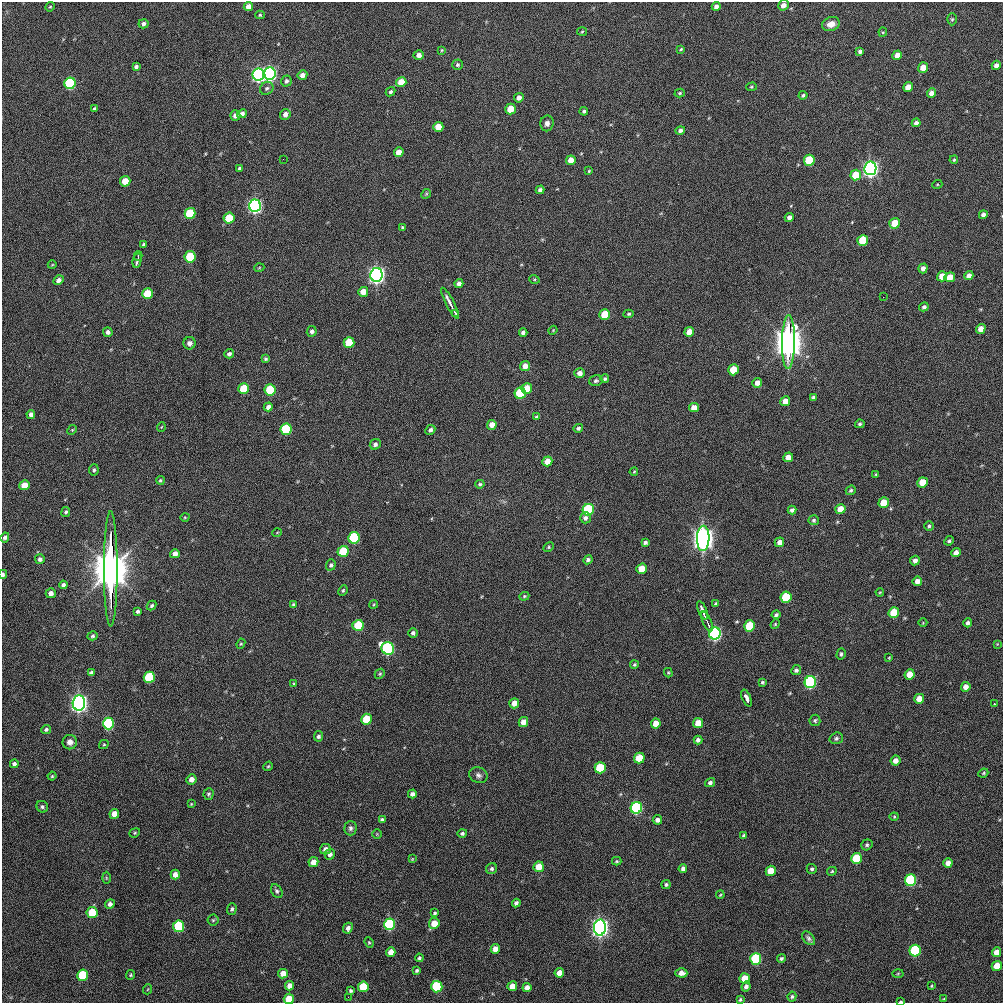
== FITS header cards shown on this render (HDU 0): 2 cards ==
NAXIS1  =                 1001
NAXIS2  =                 1001

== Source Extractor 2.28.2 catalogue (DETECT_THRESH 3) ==
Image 1001 x 1001 px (HDU 0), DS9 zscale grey, 1 PNG px = 1 image px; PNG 1005 x 1005 px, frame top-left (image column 1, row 1001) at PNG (2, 2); each listed source drawn as its Kron ellipse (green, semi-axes under 4 px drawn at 4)
Background 389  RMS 16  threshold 47.1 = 3 sigma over >= 5 px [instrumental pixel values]
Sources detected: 303; all 303 listed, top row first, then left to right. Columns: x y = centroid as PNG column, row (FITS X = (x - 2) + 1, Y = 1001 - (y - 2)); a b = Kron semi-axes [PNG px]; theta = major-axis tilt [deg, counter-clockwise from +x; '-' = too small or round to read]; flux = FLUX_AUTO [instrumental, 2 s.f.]
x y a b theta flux
783 5 5 5 - 6.7e+03
716 6 4 4 - 3.5e+03
50 7 5 4 - 1.3e+03
248 7 5 4 - 7.9e+03
260 15 5 4 - 1.3e+03
952 19 6 5 - 1.6e+03
144 24 5 4 - 3.1e+03
831 24 9 7 20 9.4e+03
582 32 5 3 - 1.1e+03
883 32 4 4 - 1.1e+03
681 49 4 3 - 1.3e+03
442 50 4 3 - 1.1e+03
860 52 4 4 - 2.6e+03
419 55 5 4 - 5.2e+03
897 55 5 4 - 9.0e+03
458 65 5 5 - 2.1e+03
996 65 5 4 - 5.0e+03
136 67 4 3 - 2.6e+03
923 68 5 5 - 1.3e+04
270 73 6 6 - 4.7e+05
258 75 6 6 - 5.2e+05
302 75 5 4 - 7.0e+03
286 81 5 5 - 2.8e+03
401 82 5 5 - 2.0e+04
70 83 6 5 - 1.9e+05
751 87 5 4 - 1.3e+03
908 87 5 4 - 1.1e+04
267 88 7 6 - 2.6e+03
391 92 5 4 - 2.1e+03
680 93 5 4 - 1.4e+03
932 93 5 4 - 7.9e+03
803 95 4 4 - 1.8e+03
519 98 5 4 - 5.9e+03
94 109 4 3 - 1.8e+03
510 109 5 5 - 2.2e+04
584 111 4 3 - 2.0e+03
242 114 5 4 - 4.7e+03
285 114 5 5 - 5.8e+03
235 116 5 5 - 4.5e+03
547 123 8 6 80 3.9e+03
916 123 4 4 - 3.8e+03
438 127 5 5 - 1.7e+04
680 131 5 4 - 3.2e+03
399 152 5 4 - 9.8e+03
283 159 2 2 - 5.6e+03
571 160 5 4 - 1.0e+04
809 160 5 5 - 5.7e+04
954 160 4 3 - 1.3e+03
239 168 4 3 - 1.7e+03
870 168 7 6 - 9.1e+05
589 171 3 3 - 1.1e+03
856 175 5 5 - 2.9e+04
125 181 5 5 - 1.8e+04
937 185 5 3 - 9.5e+02
540 190 4 4 - 3.2e+03
426 194 5 4 - 1.3e+03
255 206 6 6 - 5.7e+05
190 213 5 5 - 6.0e+04
983 215 4 4 - 3.7e+03
229 218 5 5 - 3.3e+04
789 218 4 4 - 4.2e+03
895 223 5 5 - 3.0e+04
402 227 3 3 - 1.1e+03
863 240 5 5 - 4.3e+04
143 244 3 2 - 1.2e+03
138 256 5 2 - 2.2e+03
190 257 5 5 - 6.7e+04
137 260 7 3 78 4.1e+03
52 265 4 3 - 8.1e+02
259 268 5 3 - 9.0e+02
923 268 5 4 - 4.6e+03
376 275 7 6 - 9.5e+05
942 276 5 5 - 1.5e+04
969 276 5 4 - 6.4e+03
950 277 5 5 - 1.5e+04
534 279 5 3 - 1.1e+03
59 280 5 4 - 4.3e+03
459 283 4 4 - 4.4e+03
363 292 5 5 - 1.2e+04
147 294 5 5 - 3.5e+04
883 297 2 2 - 1.1e+04
450 303 17 3 -63 6.7e+03
924 307 5 4 - 2.5e+03
456 313 3 3 - 4.6e+03
629 314 5 4 - 1.7e+03
605 315 5 5 - 3.6e+04
981 329 5 4 - 8.6e+03
553 330 4 3 - 9.6e+02
312 331 5 5 - 3.3e+03
108 332 5 4 - 3.4e+03
523 332 4 4 - 3.4e+03
689 332 5 4 - 1.2e+04
788 342 27 6 89 5.5e+06
189 343 6 6 - 4.1e+03
349 343 5 5 - 4.3e+04
229 354 5 4 - 2.8e+03
266 359 4 3 - 1.6e+03
525 366 5 4 - 8.3e+03
733 370 5 5 - 2.7e+04
580 373 5 4 - 5.4e+03
605 379 4 4 - 1.8e+03
596 381 6 5 - 2.6e+03
757 383 5 4 - 5.9e+03
244 388 5 5 - 4.5e+04
527 388 5 5 - 1.7e+04
270 390 5 5 - 6.9e+04
520 393 6 5 - 9.2e+04
813 397 4 3 - 2.4e+03
785 401 5 4 - 8.8e+03
268 407 4 4 - 5.2e+03
694 407 5 4 - 9.7e+03
31 414 4 4 - 4.6e+03
537 417 3 3 - 1.8e+03
860 424 5 4 - 1.9e+03
492 425 5 4 - 8.1e+03
161 427 5 3 - 8.2e+02
578 428 5 4 - 2.0e+03
286 429 6 5 - 9.8e+04
72 430 5 4 - 1.2e+03
430 430 5 4 - 2.9e+03
375 444 6 5 - 3.1e+03
788 457 5 4 - 9.5e+03
547 461 5 5 - 1.0e+04
94 470 5 5 - 2.0e+03
634 472 4 3 - 1.0e+03
876 474 4 3 - 1.1e+03
160 480 4 4 - 1.4e+03
922 482 5 5 - 2.1e+04
480 484 4 3 - 1.5e+03
24 485 5 5 - 1.4e+04
851 490 5 4 - 2.0e+03
884 503 5 5 - 2.5e+04
840 509 5 5 - 1.5e+04
588 510 6 5 - 1.2e+05
792 510 4 4 - 3.1e+03
66 512 5 4 - 1.9e+03
185 517 4 3 - 9.1e+02
585 518 5 5 - 3.4e+03
814 520 5 5 - 1.8e+03
929 526 5 5 - 1.9e+03
277 533 5 3 - 8.1e+02
5 537 5 4 - 2.4e+03
354 538 6 5 - 1.2e+05
703 538 12 6 88 2.4e+06
949 541 5 4 - 1.8e+03
645 542 4 3 - 2.4e+03
779 542 5 4 - 6.3e+03
549 547 6 4 28 1.5e+03
343 551 6 5 - 5.9e+04
956 553 5 4 - 6.1e+03
175 554 5 4 - 6.5e+03
40 559 5 5 - 2.8e+03
588 560 5 4 - 2.6e+03
915 560 5 4 - 4.5e+03
331 565 5 4 - 2.3e+03
111 569 58 7 -90 1.2e+07
642 569 5 5 - 2.1e+04
3 575 4 3 - 2.9e+03
917 581 5 4 - 6.5e+03
63 585 4 4 - 3.1e+03
343 590 5 3 - 1.5e+03
880 592 4 3 - 1.0e+03
51 593 5 5 - 5.4e+03
524 596 5 4 - 1.4e+03
786 597 5 5 - 5.8e+04
374 604 4 3 - 1.1e+03
716 604 4 3 - 1.6e+03
294 605 4 4 - 2.0e+03
152 606 5 4 - 2.0e+03
702 610 10 3 -69 4.1e+03
138 611 4 3 - 2.3e+03
894 613 5 5 - 3.8e+04
776 615 4 3 - 2.3e+03
707 621 10 2 -66 4.3e+03
923 623 4 3 - 7.9e+02
968 623 4 4 - 3.3e+03
775 624 5 4 - 1.2e+03
358 625 5 5 - 5.7e+04
750 626 5 5 - 5.6e+04
413 633 5 4 - 2.9e+03
715 633 6 6 - 4.3e+05
93 636 5 4 - 2.0e+03
241 644 5 4 - 1.3e+03
997 644 4 4 - 9.2e+02
388 648 6 6 - 3.1e+05
841 654 6 4 73 2.1e+03
889 658 4 3 - 8.4e+02
634 665 4 4 - 1.5e+03
796 670 5 4 - 2.5e+03
91 673 4 4 - 2.7e+03
668 673 5 4 - 1.1e+03
380 674 5 4 - 1.5e+03
910 675 5 5 - 1.6e+04
149 677 6 5 - 9.3e+04
762 682 3 3 - 1.5e+03
810 682 6 5 - 2.2e+05
294 684 4 3 - 1.1e+03
966 687 5 4 - 7.1e+03
747 698 9 3 -68 6.7e+03
919 699 5 5 - 1.3e+04
79 703 7 6 - 1.2e+06
514 703 5 5 - 9.1e+03
994 704 3 3 - 1.2e+03
367 719 5 5 - 3.9e+04
815 720 6 5 - 1.8e+03
523 722 5 5 - 9.0e+03
109 723 6 5 - 1.2e+05
698 723 5 5 - 1.9e+04
656 724 5 5 - 1.1e+04
46 729 5 4 - 2.1e+03
318 736 5 4 - 2.6e+03
836 738 7 5 18 2.6e+03
698 740 4 4 - 3.5e+03
70 742 7 7 - 5.3e+03
104 744 5 4 - 1.2e+03
639 758 5 5 - 3.1e+04
895 761 5 5 - 6.4e+03
14 764 4 4 - 3.4e+03
268 766 5 4 - 1.2e+03
600 768 5 5 - 5.9e+04
983 773 5 4 - 1.3e+03
478 775 9 7 -23 3.9e+03
52 776 4 4 - 1.2e+03
191 779 5 5 - 6.6e+03
710 783 5 4 - 3.1e+03
209 794 6 5 - 2.2e+03
412 794 4 4 - 4.0e+03
191 804 4 3 - 9.3e+02
42 807 6 5 - 2.1e+03
636 808 6 5 - 2.3e+05
114 814 5 5 - 1.0e+04
894 817 4 4 - 1.1e+03
382 820 4 4 - 2.9e+03
657 820 4 4 - 4.1e+03
350 828 7 6 - 3.0e+03
135 833 5 4 - 1.3e+03
462 833 5 4 - 2.2e+03
377 834 5 5 - 1.3e+03
744 836 4 4 - 2.5e+03
867 845 6 5 - 1.9e+03
325 849 5 5 - 4.9e+03
330 854 5 5 - 3.8e+03
856 858 5 5 - 5.7e+04
412 859 4 3 - 8.3e+02
617 861 5 3 - 1.3e+03
313 862 5 5 - 1.0e+04
948 863 5 4 - 6.0e+03
539 867 5 5 - 1.9e+04
683 868 4 4 - 3.8e+03
492 869 6 5 - 2.5e+03
812 869 5 5 - 2.0e+03
771 871 5 5 - 2.2e+04
832 871 5 3 - 1.2e+03
175 874 5 4 - 6.7e+03
106 878 6 4 -89 1.3e+03
911 880 6 5 - 1.6e+05
666 884 4 4 - 1.9e+03
277 891 7 5 -58 2.4e+03
720 895 4 3 - 9.0e+02
516 903 4 4 - 3.3e+03
110 904 5 4 - 4.0e+03
232 909 6 4 72 2.3e+03
92 913 5 5 - 4.3e+04
435 913 4 3 - 1.6e+03
213 920 5 5 - 1.6e+03
434 923 5 5 - 1.5e+04
390 924 6 5 - 1.7e+05
179 926 6 5 - 1.0e+05
348 928 5 4 - 4.0e+03
600 928 8 6 87 1.3e+06
809 938 8 5 -50 2.7e+03
369 942 5 4 - 1.2e+03
495 949 5 4 - 7.8e+03
915 951 6 5 - 1.3e+05
391 952 5 4 - 9.3e+03
996 952 5 4 - 8.8e+03
419 958 4 3 - 1.7e+03
781 958 4 4 - 2.1e+03
756 959 6 5 - 1.4e+05
997 966 5 5 - 1.8e+04
417 971 4 3 - 1.9e+03
559 973 5 4 - 8.3e+03
681 973 6 4 -1 5.7e+03
898 973 5 3 - 1.1e+03
283 974 5 4 - 1.0e+04
83 975 5 5 - 6.9e+04
131 975 5 4 - 1.3e+03
745 978 5 5 - 2.2e+04
290 986 4 4 - 7.4e+03
512 986 5 4 - 1.0e+04
746 986 5 4 - 3.4e+03
931 986 3 2 - 9.6e+02
363 987 5 5 - 4.3e+04
437 987 6 5 - 9.2e+04
527 987 4 4 - 5.3e+03
148 989 5 3 - 8.3e+02
350 991 4 3 - 1.7e+03
348 997 2 2 - 4.0e+03
792 997 5 4 - 1.8e+03
289 999 5 5 - 2.6e+04
944 999 4 3 - 9.0e+02
740 1000 4 3 - 1.6e+03
901 1002 3 2 - 1.2e+03
At the frame edge (FLAGS 8, measured only in part): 3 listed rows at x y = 3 575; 289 999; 901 1002